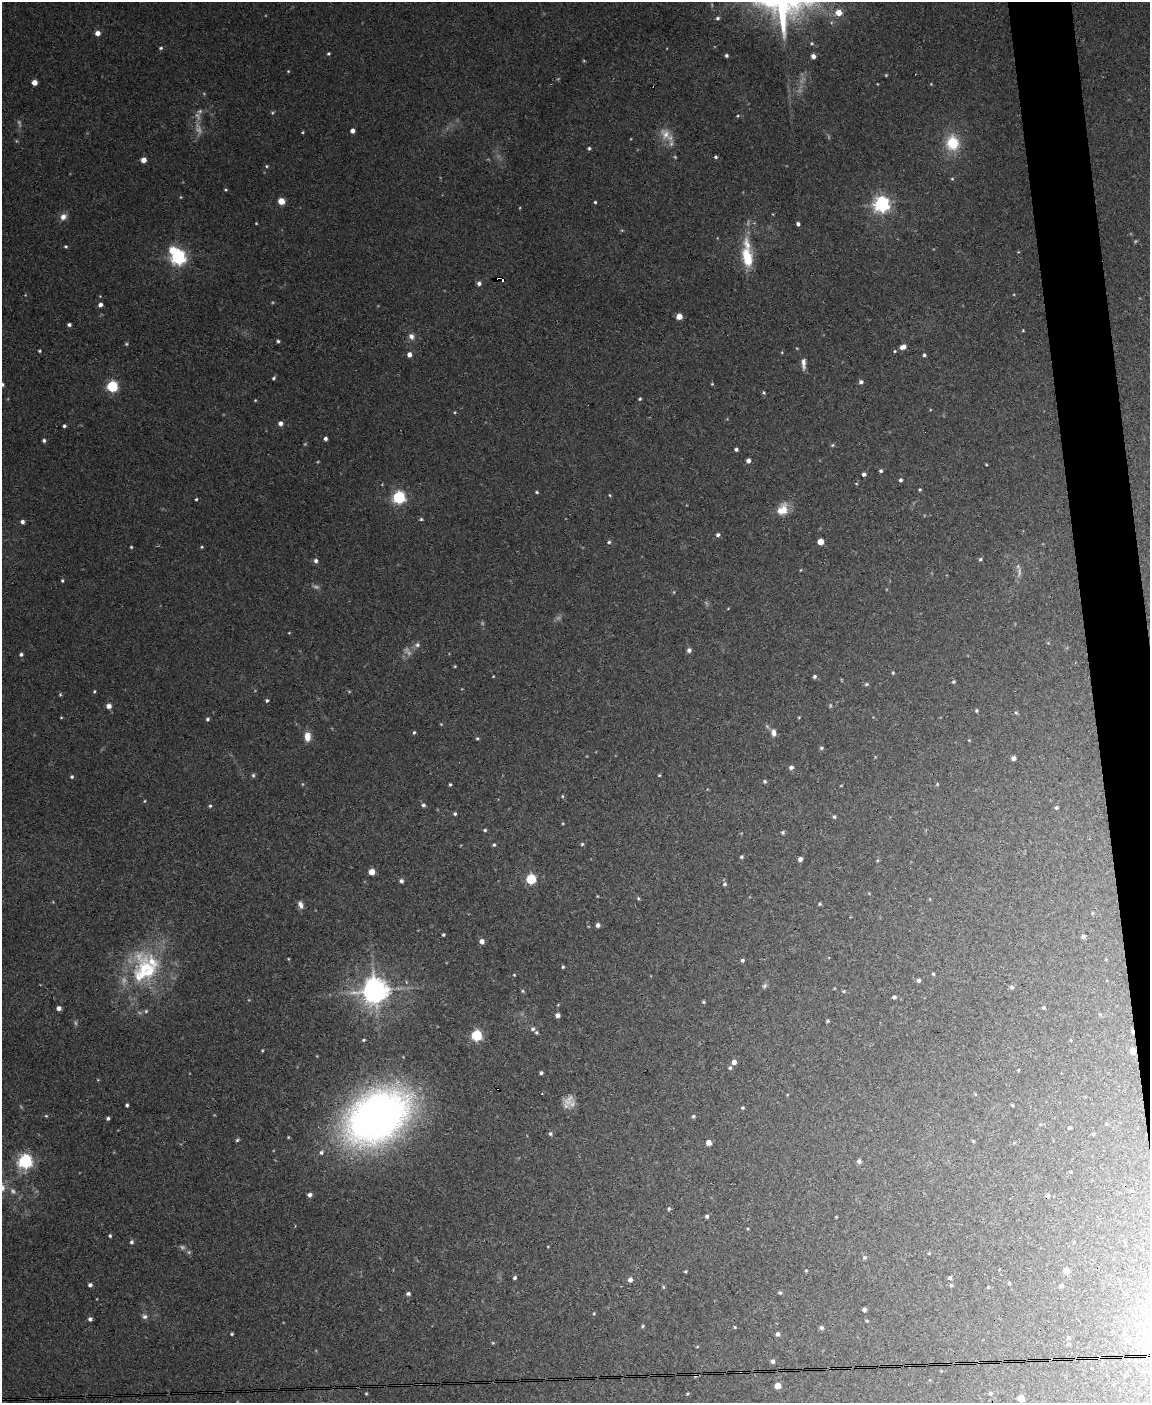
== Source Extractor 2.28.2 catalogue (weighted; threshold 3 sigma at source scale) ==
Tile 6 of 4 x 3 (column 2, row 2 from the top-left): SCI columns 1149-2296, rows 1636-3036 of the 4592 x 4566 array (HDU 1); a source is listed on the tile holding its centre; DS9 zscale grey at full resolution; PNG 1152 x 1405 px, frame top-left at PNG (2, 2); no overlay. Shown black and unused: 4% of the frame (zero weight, under 3 of 4 exposures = <1% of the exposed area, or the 3 px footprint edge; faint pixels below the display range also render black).
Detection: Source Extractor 2.28.2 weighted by HDU 2 'WHT'; one run over the whole footprint, this tile lists its part. Background 0.0514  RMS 0.0046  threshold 0.0209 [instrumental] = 3 sigma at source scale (4.5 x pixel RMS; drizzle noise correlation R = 1.50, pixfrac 1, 0.05/0.05 arcsec/px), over >= 5 px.
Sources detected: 272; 26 too faint to see at this stretch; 7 cosmic-ray / hot-pixel residue — not listed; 4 inside a brighter listed object's ellipse — not listed separately; the other 235 listed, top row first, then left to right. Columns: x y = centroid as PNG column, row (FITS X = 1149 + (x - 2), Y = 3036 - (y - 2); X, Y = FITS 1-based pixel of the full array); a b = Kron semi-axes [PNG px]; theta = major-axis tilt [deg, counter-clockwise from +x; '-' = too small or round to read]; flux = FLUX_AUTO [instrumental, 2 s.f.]
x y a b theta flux
838 12 5 4 - 8.5
717 18 4 4 - 0.9
97 33 4 4 - 3.9
161 48 5 4 - 0.74
329 54 4 4 - 0.75
726 55 4 3 - 0.9
813 56 4 4 - 2.2
288 71 4 3 - 0.38
34 83 4 4 - 5.5
200 111 7 6 - 1.1
272 113 6 4 31 0.57
738 116 4 4 - 0.5
352 131 4 4 - 2.2
666 134 18 13 -56 6.2
953 143 17 14 -81 16
589 148 4 4 - 0.83
716 157 4 3 - 0.83
144 160 4 4 - 5.5
266 166 5 4 - 0.56
952 179 4 4 - 0.56
226 190 5 3 - 0.49
281 201 5 5 - 6.5
595 202 3 3 - 0.61
882 204 6 6 - 180
63 217 8 7 - 3.1
798 224 4 3 - 1.3
66 246 4 4 - 0.64
173 250 5 5 - 12
178 257 6 6 - 150
747 257 26 12 -79 14
503 279 4 3 - 4.3
479 283 5 5 - 1.5
100 305 4 4 - 2.3
679 316 5 5 - 4.4
69 325 4 4 - 1.1
1023 330 3 3 - 0.36
411 336 8 7 - 2.2
278 341 4 4 - 0.73
126 344 5 4 - 0.59
903 347 7 5 24 2.7
39 351 4 3 - 0.56
895 351 4 4 - 0.51
782 352 5 3 - 0.44
409 354 4 4 - 2.8
924 355 4 4 - 0.96
803 364 15 5 -89 2.6
273 378 5 4 - 0.76
861 382 5 5 - 1.2
2 384 4 4 - 1.1
712 384 4 4 - 0.47
112 386 5 5 - 54
764 393 4 4 - 0.67
640 399 4 3 - 0.59
255 400 4 3 - 0.39
280 423 4 4 - 2.3
64 426 4 3 - 0.89
325 438 4 4 - 1.3
44 440 4 4 - 0.97
832 445 5 5 - 0.63
736 449 4 3 - 1.2
748 461 4 4 - 1.9
986 464 4 3 - 0.38
881 471 4 4 - 0.84
864 474 4 4 - 1.3
900 480 4 4 - 1
856 484 4 3 - 0.39
920 490 4 3 - 0.53
537 492 4 3 - 0.55
610 495 5 3 - 0.45
399 497 6 5 - 85
196 499 3 3 - 0.55
782 510 14 11 44 7
421 519 4 4 - 0.66
22 522 4 4 - 1.7
718 535 5 4 - 1.1
609 542 5 4 - 0.77
820 542 4 4 - 7.2
131 547 3 3 - 0.5
202 547 4 4 - 0.51
980 559 5 4 - 0.72
316 561 5 5 - 1.4
801 570 5 3 - 0.38
1019 572 17 5 85 2.3
62 581 4 3 - 0.56
1048 643 5 4 - 0.44
417 645 8 7 - 1.5
689 650 5 5 - 1.4
21 654 5 4 - 1.1
455 666 4 3 - 0.43
893 673 4 3 - 0.5
493 676 4 3 - 0.35
815 676 5 4 - 0.94
953 682 4 3 - 0.64
866 684 5 4 - 0.68
94 691 4 3 - 0.56
60 694 5 4 - 0.59
267 700 4 3 - 1.7
830 705 6 4 71 0.57
109 706 5 5 - 2.8
976 711 4 4 - 0.65
1016 713 5 3 - 0.58
207 719 4 4 - 1
414 732 5 3 - 0.63
773 733 9 6 -82 2.4
307 736 10 6 90 5.1
477 738 4 4 - 0.56
969 740 4 3 - 0.37
821 748 5 5 - 0.81
1013 758 4 4 - 2
791 767 6 5 - 1.4
253 775 6 5 - 0.8
659 775 4 3 - 0.45
72 777 4 4 - 0.8
765 781 5 5 - 0.72
450 784 4 3 - 0.61
841 785 5 3 - 0.34
562 796 4 4 - 0.52
145 801 5 3 - 0.4
423 805 5 5 - 1.1
210 806 5 4 - 0.66
1056 807 4 4 - 0.86
455 814 4 4 - 0.77
834 817 4 4 - 0.78
485 830 4 3 - 0.68
783 832 5 4 - 0.73
582 844 4 4 - 0.62
494 845 4 4 - 0.7
741 857 4 4 - 0.76
800 859 4 4 - 1.9
372 872 4 4 - 8.1
531 879 5 5 - 37
401 881 5 5 - 1.2
724 884 6 5 - 1.1
597 896 4 3 - 0.34
638 898 5 4 - 0.61
820 904 4 4 - 0.58
300 905 10 6 -66 2.2
1092 913 5 3 - 0.4
598 925 4 4 - 1.6
443 935 3 3 - 0.68
1083 937 4 4 - 1.5
482 941 5 4 - 2.4
742 960 4 4 - 0.97
563 967 4 3 - 0.63
145 968 52 26 47 38
933 974 4 3 - 0.48
514 975 4 3 - 0.38
918 980 5 4 - 1.2
764 986 7 6 - 1
1012 987 6 6 - 1
375 991 8 8 - 620
522 991 5 3 - 0.54
843 991 5 4 - 0.54
894 997 4 4 - 0.98
703 1002 4 3 - 0.61
59 1008 4 4 - 2.5
1043 1008 4 4 - 0.96
146 1011 5 5 - 0.66
557 1015 4 4 - 2
828 1021 4 3 - 0.59
533 1029 6 5 - 1.2
476 1036 5 5 - 48
364 1040 4 3 - 0.56
1071 1040 4 3 - 0.38
262 1050 4 3 - 0.45
1133 1051 5 4 - 6.5
734 1062 5 4 - 2.4
730 1068 5 4 - 0.81
1018 1070 3 3 - 0.45
541 1073 4 3 - 0.9
127 1105 3 3 - 0.87
1013 1105 3 2 - 0.47
742 1108 4 4 - 0.67
46 1116 5 4 - 0.54
693 1116 4 4 - 0.94
377 1117 50 34 34 370
108 1118 4 4 - 0.97
1107 1124 5 3 - 0.47
1070 1128 3 3 - 0.81
550 1134 6 5 - 0.95
1093 1134 4 4 - 0.56
237 1140 5 4 - 0.72
973 1141 4 4 - 0.56
709 1143 4 4 - 3.9
321 1152 6 6 - 1.2
25 1161 6 6 - 120
859 1161 5 5 - 1.2
1070 1172 4 3 - 0.39
2 1188 13 8 86 3.6
1131 1191 4 3 - 0.43
310 1195 5 4 - 1.6
1047 1196 5 4 - 1.5
669 1209 5 5 - 0.71
707 1216 4 4 - 1.1
836 1217 3 2 - 0.37
110 1236 3 3 - 0.71
131 1242 5 5 - 1.1
548 1246 4 2 - 0.28
929 1253 5 3 - 0.43
865 1257 5 5 - 0.93
685 1271 3 3 - 0.55
806 1271 3 3 - 0.44
1066 1271 6 5 - 2.9
515 1278 4 4 - 1
950 1278 4 4 - 1.3
630 1280 5 5 - 2.3
1009 1283 4 4 - 0.55
90 1285 4 4 - 1.3
951 1285 4 4 - 0.62
1061 1286 5 4 - 1.4
663 1287 6 4 -89 0.6
988 1287 4 4 - 0.48
780 1293 5 4 - 0.75
408 1294 5 4 - 1.3
864 1310 4 4 - 1.4
594 1314 4 4 - 0.45
144 1316 8 7 - 1.6
90 1319 4 4 - 1.5
867 1321 4 3 - 0.44
643 1326 5 4 - 0.61
735 1327 4 4 - 0.46
821 1328 5 5 - 1.1
232 1334 4 3 - 0.57
778 1334 4 4 - 1.6
1069 1338 5 5 - 0.99
1127 1341 6 6 - 1.1
493 1343 4 4 - 0.48
1069 1344 5 5 - 0.58
697 1347 4 3 - 0.39
773 1361 5 4 - 1.3
777 1386 5 5 - 4.8
366 1393 4 4 - 0.49
688 1393 5 3 - 0.49
990 1393 5 5 - 0.92
1021 1398 5 5 - 5
Overlapping masked pixels (flux is a lower limit): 3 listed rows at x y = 503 279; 1133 1051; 1047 1196
Isophote crosses this tile's border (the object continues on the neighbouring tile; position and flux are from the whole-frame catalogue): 2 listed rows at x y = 2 384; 2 1188